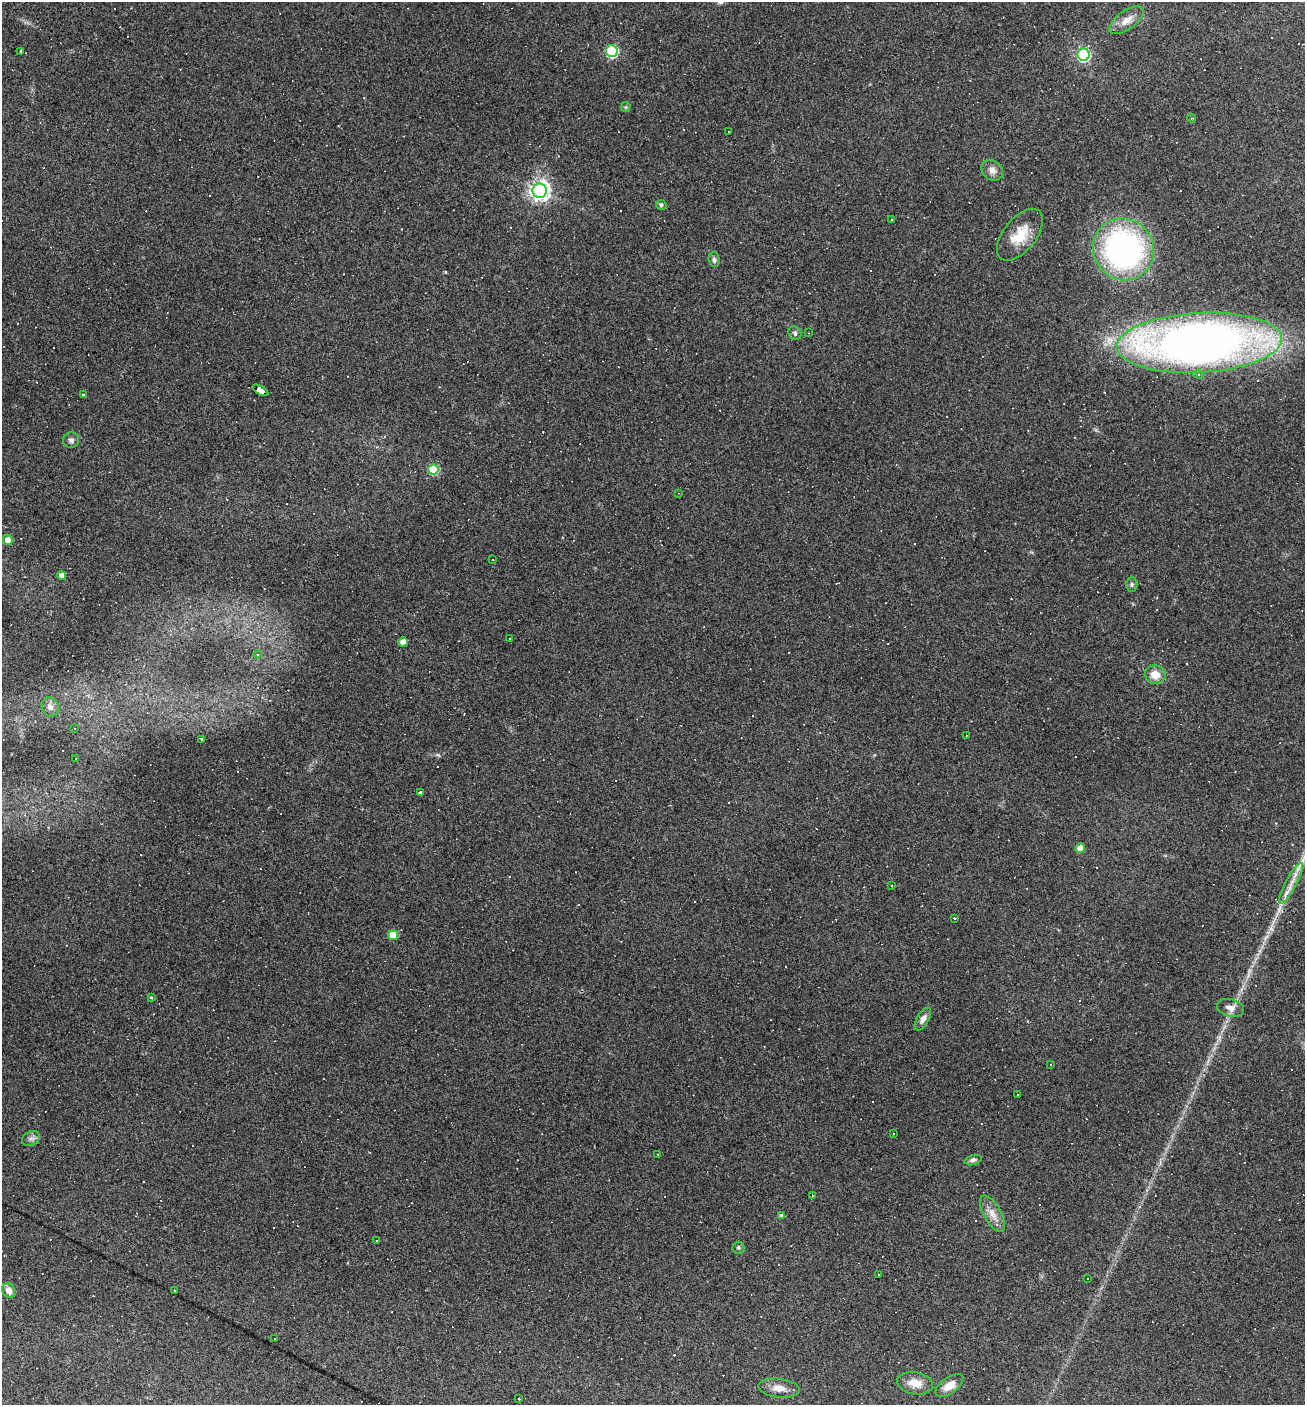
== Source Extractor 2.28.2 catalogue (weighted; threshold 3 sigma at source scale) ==
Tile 11 of 4 x 4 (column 3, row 3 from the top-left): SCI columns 2880-4182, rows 1404-2806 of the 5624 x 5611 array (HDU 1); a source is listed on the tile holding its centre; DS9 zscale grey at full resolution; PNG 1307 x 1407 px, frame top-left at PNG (2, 2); each listed source drawn as its Kron ellipse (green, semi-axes under 4 px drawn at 4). Shown black and unused: <1% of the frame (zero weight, under 3 of 4 exposures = <1% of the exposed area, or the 3 px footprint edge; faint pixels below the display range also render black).
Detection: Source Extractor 2.28.2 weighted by HDU 2 'WHT'; one run over the whole footprint, this tile lists its part. Background 0.0852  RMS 0.0057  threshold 0.0259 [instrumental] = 3 sigma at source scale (4.5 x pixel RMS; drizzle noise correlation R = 1.50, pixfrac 1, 0.05/0.05 arcsec/px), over >= 5 px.
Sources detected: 128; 63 cosmic-ray / hot-pixel residue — neither listed nor drawn; the other 65 listed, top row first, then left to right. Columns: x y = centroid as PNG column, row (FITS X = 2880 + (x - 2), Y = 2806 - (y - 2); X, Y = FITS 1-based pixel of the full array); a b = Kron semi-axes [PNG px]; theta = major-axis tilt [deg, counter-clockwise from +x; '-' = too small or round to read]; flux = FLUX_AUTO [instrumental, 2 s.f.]
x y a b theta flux
1126 20 20 9 35 6.4
612 51 6 6 - 65
21 52 3 3 - 1.8
1084 55 6 6 - 95
626 107 5 5 - 0.68
1192 118 4 3 - 0.57
729 131 2 2 - 0.48
992 170 11 9 -41 3.3
540 191 7 7 - 310
661 205 5 5 - 1.5
891 220 2 2 - 0.53
1020 235 30 16 51 14
1124 249 31 30 - 160
714 260 7 5 -86 1.4
795 333 7 6 - 1.3
808 333 3 2 - 0.33
1199 343 82 30 3 480
1199 374 5 4 - 1
260 390 9 4 -30 200
83 395 4 3 - 0.41
71 440 8 7 - 1.7
433 470 5 5 - 27
678 493 3 2 - 0.37
8 540 5 5 - 5.3
492 559 3 2 - 0.9
62 575 4 4 - 5.1
1132 584 7 5 -90 1.1
509 638 3 3 - 0.9
403 642 4 4 - 4.9
258 654 4 4 - 0.6
1155 675 10 9 - 7
50 707 10 8 -68 3.2
75 728 4 3 - 0.39
966 736 2 2 - 0.36
201 739 3 2 - 7.7
76 759 3 3 - 3.1
420 792 3 3 - 0.94
1080 848 4 4 - 5.8
1291 883 23 5 62 6
892 885 3 3 - 0.53
954 918 3 3 - 2.3
393 935 5 5 - 14
151 997 4 3 - 0.54
1231 1008 14 8 -14 4.3
923 1019 12 6 61 3
1051 1065 3 2 - 0.61
1018 1095 3 2 - 0.82
894 1134 3 2 - 0.61
31 1138 9 7 24 2
658 1154 2 2 - 0.35
973 1160 9 5 15 1.3
813 1195 3 3 - 21
992 1214 20 8 -60 5.7
781 1215 4 4 - 1.1
377 1241 3 2 - 0.43
738 1248 6 6 - 1.1
879 1275 2 2 - 0.48
1088 1278 2 2 - 0.48
9 1291 8 6 -64 4.1
175 1291 3 2 - 0.48
274 1338 3 2 - 1
915 1383 18 11 -11 7.1
949 1386 16 8 35 6.3
779 1388 21 9 -6 5.2
519 1399 3 2 - 0.69
Overlapping masked pixels (flux is a lower limit): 1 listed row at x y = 260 390